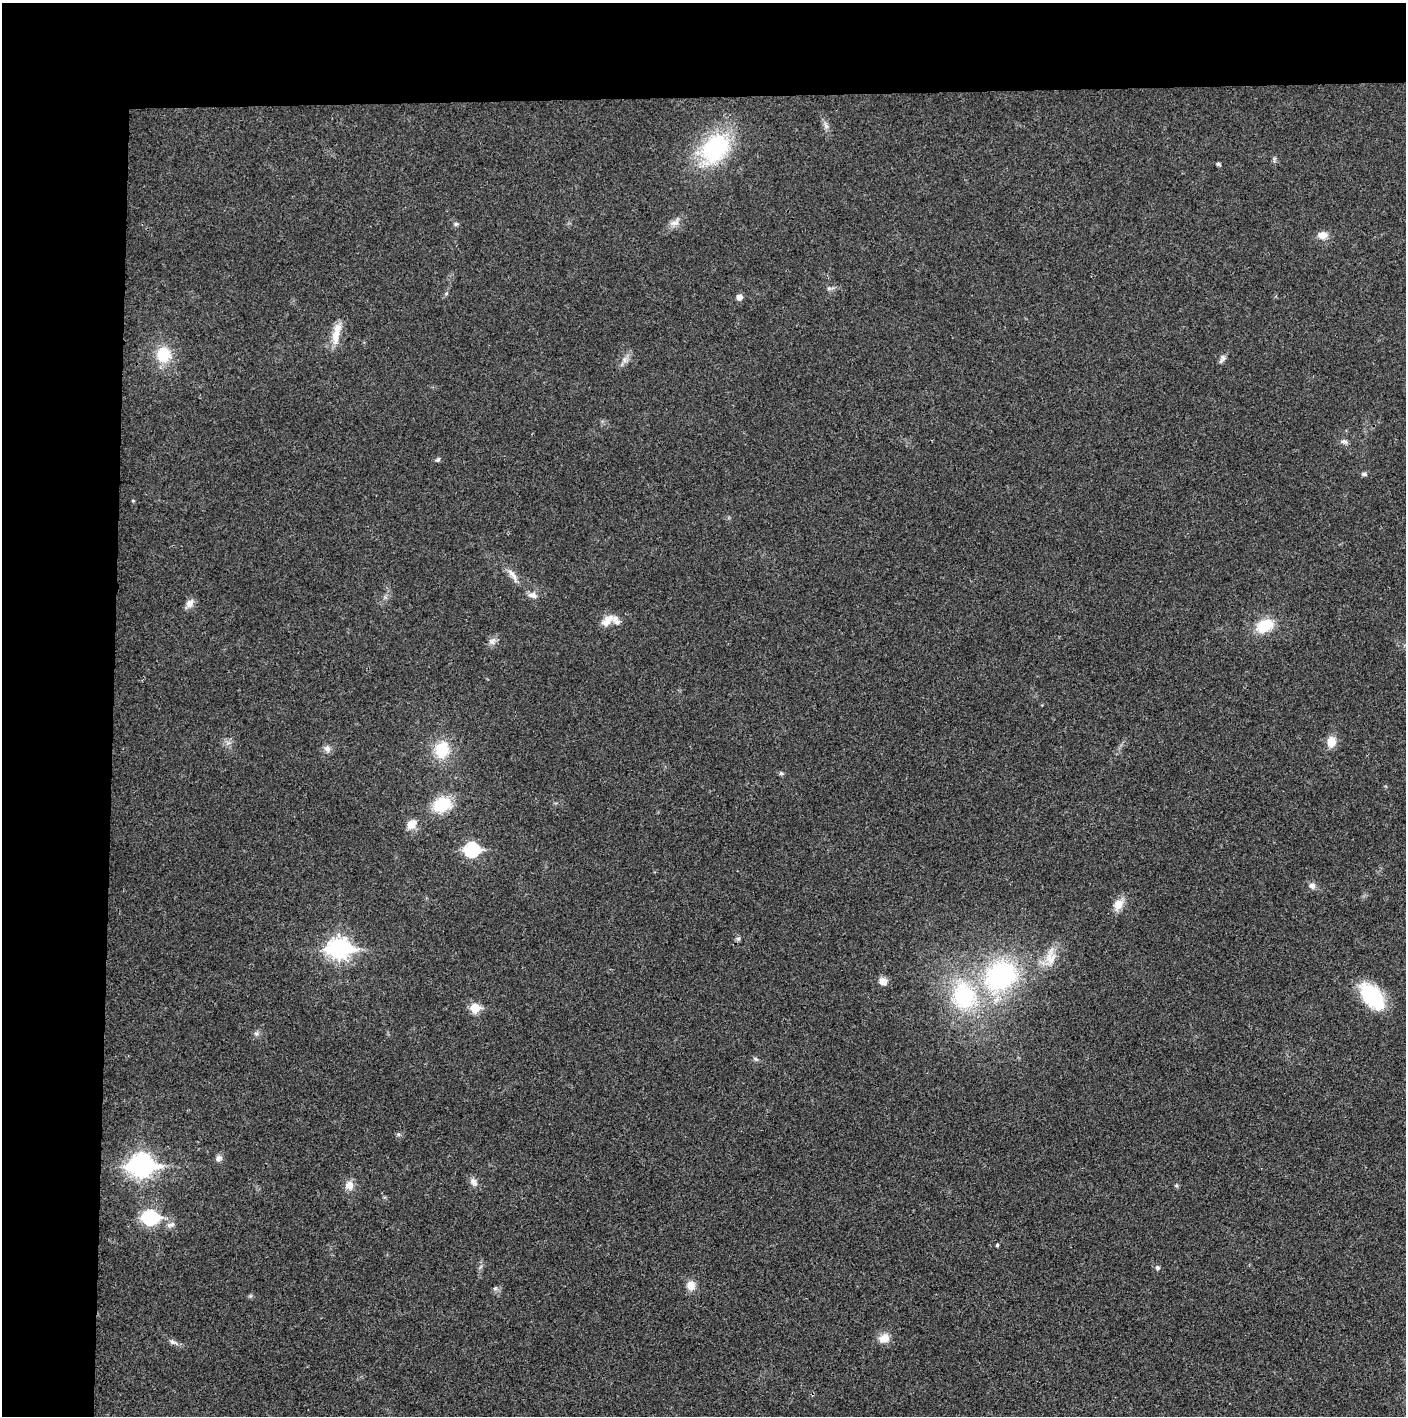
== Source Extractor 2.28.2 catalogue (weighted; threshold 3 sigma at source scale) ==
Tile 1 of 3 x 3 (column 1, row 1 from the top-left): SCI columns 4-1407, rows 2831-4244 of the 4218 x 4244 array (HDU 1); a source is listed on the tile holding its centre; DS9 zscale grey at full resolution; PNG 1408 x 1418 px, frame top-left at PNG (2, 3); no overlay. Shown black and unused: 14% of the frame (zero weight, under 3 of 4 exposures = <1% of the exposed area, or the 3 px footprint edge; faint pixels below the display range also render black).
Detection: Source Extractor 2.28.2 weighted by HDU 2 'WHT'; one run over the whole footprint, this tile lists its part. Background 0.0196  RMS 0.0051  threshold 0.0229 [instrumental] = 3 sigma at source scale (4.5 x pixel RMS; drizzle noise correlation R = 1.50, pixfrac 1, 0.05/0.05 arcsec/px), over >= 5 px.
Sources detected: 53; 1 inside a brighter listed object's ellipse — not listed separately; the other 52 listed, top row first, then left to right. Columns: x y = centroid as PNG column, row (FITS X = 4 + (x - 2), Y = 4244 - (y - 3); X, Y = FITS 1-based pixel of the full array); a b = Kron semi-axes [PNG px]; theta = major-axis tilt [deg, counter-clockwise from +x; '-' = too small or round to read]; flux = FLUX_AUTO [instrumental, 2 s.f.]
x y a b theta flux
826 126 10 5 -54 1.7
715 149 40 28 51 49
1218 164 5 4 - 0.93
674 223 15 7 17 3.2
456 224 6 5 - 0.92
1322 235 13 9 3 4.1
446 294 6 3 20 0.61
739 297 5 5 - 3.3
336 336 24 10 90 7.7
163 354 17 16 - 15
1222 358 11 7 65 1.8
624 360 7 5 -89 1.6
1344 442 9 6 -13 1.7
438 460 7 4 44 0.9
1364 474 7 5 -13 1
513 575 24 6 -57 3.9
533 595 13 8 -11 2.7
190 603 13 8 54 2.9
607 620 19 9 43 4.9
1265 626 17 12 30 16
492 641 11 8 45 2.4
1331 742 12 9 82 6.3
327 749 10 8 -64 2.4
442 750 19 16 74 16
781 773 5 5 - 0.85
442 804 17 13 14 20
412 824 14 10 42 4.8
472 849 8 7 - 70
1312 886 9 7 -28 2.2
1118 904 15 11 53 5.3
738 939 6 5 - 1
339 948 10 8 -3 270
1050 956 27 13 86 8.8
1001 975 33 27 38 77
883 981 9 9 - 3.6
964 996 37 31 -76 47
1372 997 31 17 -51 33
475 1008 6 6 - 18
256 1033 7 4 0 1.1
756 1059 6 4 -45 0.88
219 1158 10 8 56 1.9
141 1165 11 8 0 330
473 1182 12 8 -49 2.6
349 1185 12 11 - 4
150 1217 8 7 - 81
171 1225 13 5 21 1.9
997 1245 4 3 - 0.76
1157 1268 5 5 - 1.4
691 1286 11 10 - 4.6
495 1288 6 5 - 1
884 1338 14 11 17 5.3
173 1342 12 5 -13 1.8